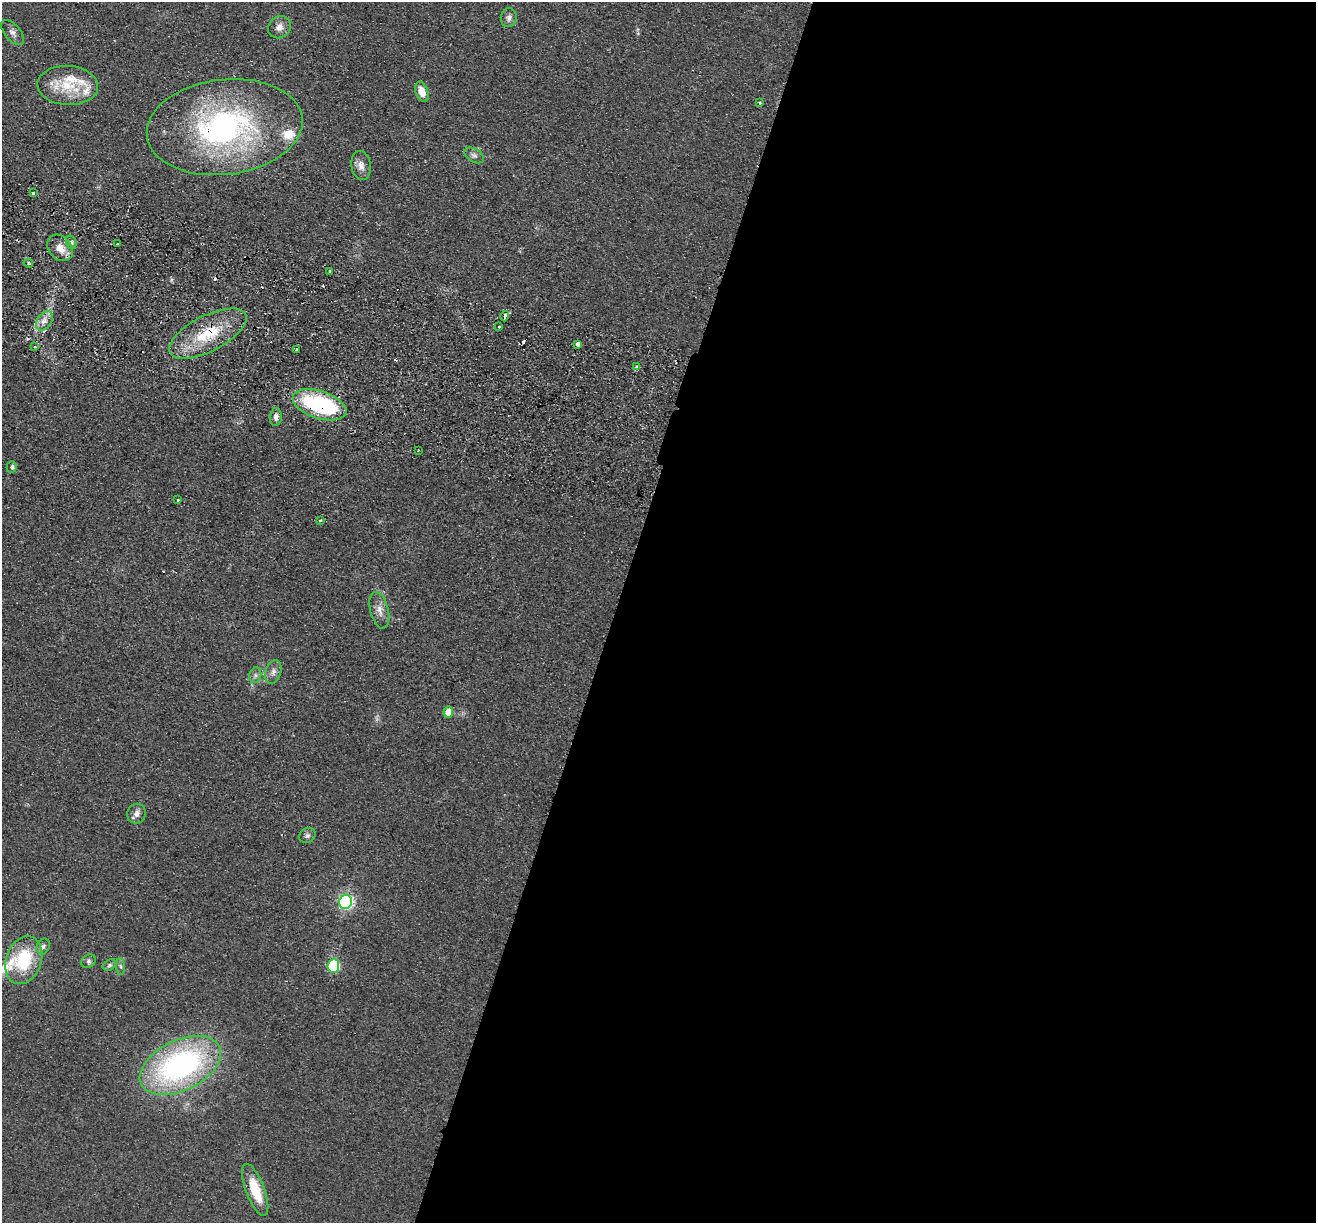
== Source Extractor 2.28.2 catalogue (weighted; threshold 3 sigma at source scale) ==
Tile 12 of 4 x 4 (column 4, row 3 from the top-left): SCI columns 3960-5273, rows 1409-2629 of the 5292 x 5384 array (HDU 1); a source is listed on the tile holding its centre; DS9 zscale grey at full resolution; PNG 1318 x 1225 px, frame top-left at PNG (2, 2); each listed source drawn as its Kron ellipse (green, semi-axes under 4 px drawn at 4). Shown black and unused: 53% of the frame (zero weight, under 2 of 3 exposures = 3% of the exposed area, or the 3 px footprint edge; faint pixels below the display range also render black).
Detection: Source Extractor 2.28.2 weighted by HDU 2 'WHT'; one run over the whole footprint, this tile lists its part. Background 0.0571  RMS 0.009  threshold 0.0403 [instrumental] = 3 sigma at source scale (4.5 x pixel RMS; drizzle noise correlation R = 1.50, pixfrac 1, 0.05/0.05 arcsec/px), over >= 5 px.
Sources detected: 56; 7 cosmic-ray / hot-pixel residue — neither listed nor drawn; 5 inside a brighter listed object's ellipse — not listed separately; the other 44 listed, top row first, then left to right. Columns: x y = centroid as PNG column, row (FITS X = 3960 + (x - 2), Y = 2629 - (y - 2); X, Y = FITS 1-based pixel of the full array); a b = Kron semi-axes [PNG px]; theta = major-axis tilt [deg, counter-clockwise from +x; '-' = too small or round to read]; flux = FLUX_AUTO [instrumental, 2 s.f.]
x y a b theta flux
509 18 9 8 - 3.9
279 27 12 10 41 6.1
13 32 15 8 -49 4
68 85 30 19 -3 33
422 92 10 6 -69 11
760 102 3 3 - 2.3
225 127 78 47 7 230
474 155 10 6 -31 3.5
361 165 14 9 -80 6.5
33 193 3 3 - 3.3
71 242 7 5 -75 2.2
118 244 3 3 - 2.3
60 248 14 11 -49 11
28 263 4 4 - 1.4
329 271 3 3 - 2.1
505 316 5 3 - 8.9
44 321 11 7 55 6.2
499 327 3 2 - 1.3
208 334 42 18 27 45
578 345 4 3 - 71
34 346 4 3 - 2.6
296 349 3 2 - 3
637 367 3 3 - 2.1
320 405 28 13 -18 110
276 417 9 6 85 4.2
418 450 2 2 - 1
12 467 5 5 - 2.6
177 500 3 3 - 1.7
320 520 3 3 - 2.7
379 610 19 9 -75 8
273 672 12 8 73 4.7
255 675 8 6 71 2.8
448 712 5 5 - 15
137 814 10 9 - 5.1
307 835 9 7 29 2.7
346 902 7 6 - 210
43 946 8 6 68 2.9
24 960 24 17 70 49
89 961 8 6 33 2.4
109 965 7 5 27 1.9
333 966 7 6 - 100
121 967 8 4 -88 2
180 1065 43 25 26 240
255 1190 27 9 -69 29
Overlapping masked pixels (flux is a lower limit): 3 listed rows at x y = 225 127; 208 334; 320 405